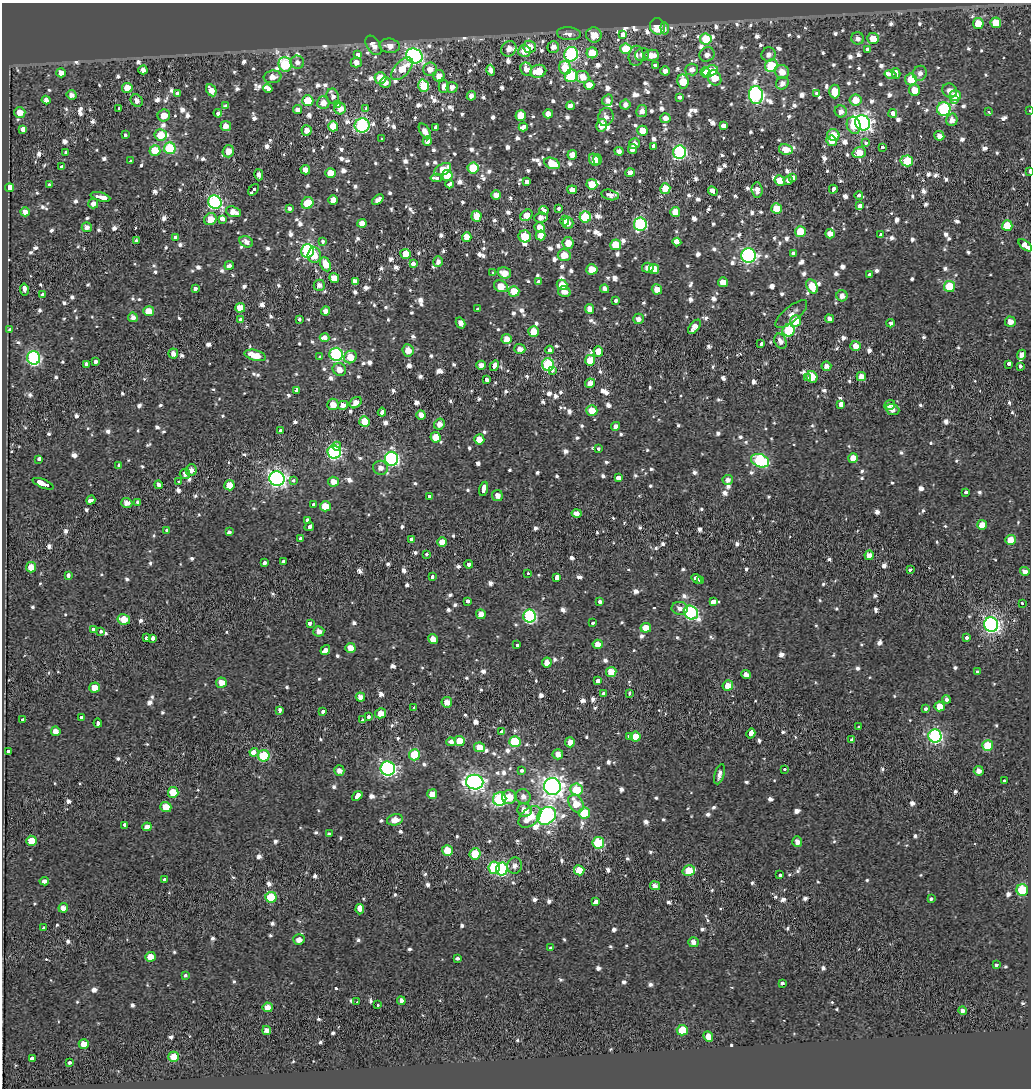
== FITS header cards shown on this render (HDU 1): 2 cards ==
NAXIS1  =                 1029
NAXIS2  =                 1086

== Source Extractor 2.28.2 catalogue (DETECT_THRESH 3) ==
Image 1029 x 1086 px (HDU 1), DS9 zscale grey, 1 PNG px = 1 image px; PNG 1033 x 1090 px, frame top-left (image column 1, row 1086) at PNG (2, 3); each listed source drawn as its Kron ellipse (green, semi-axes under 4 px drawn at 4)
Background -0.863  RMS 0.53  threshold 1.59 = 3 sigma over >= 5 px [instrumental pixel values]
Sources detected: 1308; of the 1308, the 500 brightest by FLUX_AUTO listed and drawn (808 fainter detections omitted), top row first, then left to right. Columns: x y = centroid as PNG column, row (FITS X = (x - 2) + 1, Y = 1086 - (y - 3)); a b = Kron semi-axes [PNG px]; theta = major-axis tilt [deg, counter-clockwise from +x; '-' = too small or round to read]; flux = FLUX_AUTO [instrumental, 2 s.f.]
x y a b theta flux
978 23 5 5 - 920
996 23 5 5 - 930
657 26 8 7 - 880
665 28 6 3 -83 980
569 34 12 6 -5 240
594 35 8 7 - 540
623 35 4 3 - 950
858 38 6 6 - 240
873 38 6 5 - 630
706 39 5 5 - 1300
374 45 11 6 -56 370
389 46 10 7 -8 380
529 47 6 6 - 530
553 47 6 5 - 240
509 49 8 7 - 340
626 49 5 5 - 1300
868 49 3 3 - 740
524 51 6 6 - 420
592 53 5 5 - 900
571 54 7 6 - 6200
707 54 8 7 - 210
768 54 7 7 - 250
357 55 4 3 - 650
642 55 7 6 - 220
652 55 7 5 -2 460
414 56 8 7 - 11000
636 56 10 7 83 220
297 62 7 6 - 200
356 62 5 5 - 250
285 64 7 6 - 3500
655 65 4 3 - 270
771 66 6 6 - 1900
565 68 7 6 - 780
402 69 14 7 45 770
430 69 7 7 - 350
526 69 6 6 - 290
692 69 6 6 - 250
143 70 4 4 - 250
491 70 5 4 - 220
538 71 8 6 15 840
665 71 4 4 - 250
710 71 8 5 19 1400
705 72 5 5 - 560
782 72 7 6 - 460
61 73 5 4 - 330
896 73 5 3 - 1000
920 73 7 7 - 220
891 74 6 3 -13 2000
439 76 6 5 - 350
571 76 7 6 - 2300
272 77 9 6 7 300
583 77 7 6 - 530
380 78 6 5 - 640
714 78 8 6 -57 650
911 79 6 6 - 860
683 81 7 5 -83 980
385 82 5 5 - 300
782 83 7 5 41 240
589 85 5 5 - 440
423 86 6 5 - 1200
444 87 6 5 - 290
452 87 5 5 - 250
127 88 5 5 - 800
268 88 5 4 - 1400
211 90 6 5 - 300
915 90 6 5 - 550
835 91 7 5 -88 770
950 91 8 7 - 310
816 93 3 3 - 240
178 94 3 3 - 410
71 95 5 5 - 190
756 95 9 7 -83 8500
333 96 8 6 -72 210
471 96 5 4 - 220
955 96 5 5 - 600
680 97 4 3 - 690
46 100 4 4 - 230
608 100 6 5 - 220
856 100 6 5 - 550
954 100 3 3 - 280
137 101 6 5 - 220
308 101 5 5 - 1400
323 103 6 6 - 360
337 105 3 3 - 410
625 105 5 5 - 220
226 106 4 3 - 230
570 106 4 3 - 1400
119 108 3 3 - 320
366 108 3 3 - 190
340 109 6 5 - 360
944 109 7 6 - 4900
297 110 4 4 - 210
1030 110 3 2 - 240
642 111 6 5 - 220
841 111 6 6 - 230
20 112 5 5 - 440
988 112 3 3 - 230
218 113 4 3 - 410
893 113 4 3 - 820
548 114 5 4 - 370
164 115 6 6 - 460
521 115 5 5 - 770
606 117 9 7 72 230
665 118 5 5 - 230
952 120 6 5 - 260
863 123 8 7 - 16000
362 125 7 7 - 7100
601 125 6 5 - 490
854 125 9 6 -73 780
226 126 5 5 - 300
333 126 5 5 - 870
723 126 4 4 - 2100
436 127 3 3 - 640
523 127 4 4 - 1200
23 129 4 3 - 4000
307 130 5 5 - 280
425 131 9 5 -58 300
642 131 5 5 - 510
126 135 3 3 - 410
161 135 6 5 - 840
833 135 6 6 - 760
939 136 5 4 - 250
382 139 3 3 - 190
427 141 5 4 - 210
832 141 5 5 - 350
865 143 3 3 - 230
634 144 5 5 - 200
654 146 4 3 - 790
882 147 3 3 - 510
170 148 6 6 - 2600
632 149 5 4 - 310
786 149 7 5 -12 500
155 150 5 5 - 1100
228 151 6 5 - 480
619 151 4 4 - 190
66 152 3 3 - 640
680 152 6 6 - 6500
859 153 6 5 - 630
572 155 5 5 - 320
598 159 5 4 - 350
594 160 6 5 - 400
130 161 3 3 - 260
907 161 6 5 - 1500
552 163 8 5 -23 910
62 167 3 3 - 1200
473 168 5 5 - 1600
305 170 5 4 - 370
443 170 9 5 29 710
1030 171 4 2 - 390
331 173 5 5 - 570
630 173 5 4 - 230
259 175 5 4 - 200
447 175 5 5 - 890
793 177 4 3 - 520
436 178 5 3 - 330
788 180 4 4 - 210
780 181 5 5 - 500
527 182 4 3 - 1000
49 184 3 3 - 410
450 184 4 3 - 980
592 184 5 5 - 660
9 188 4 4 - 3400
665 189 5 5 - 750
833 189 4 3 - 600
254 190 6 3 51 2200
572 190 5 4 - 230
757 190 7 5 -84 250
713 191 5 3 - 1300
496 195 4 4 - 310
610 195 9 5 -13 210
859 195 4 3 - 420
100 197 10 3 -14 1900
333 200 5 4 - 350
378 200 6 4 40 230
215 202 7 6 - 6100
307 203 6 5 - 1000
93 204 5 5 - 230
860 206 3 3 - 2300
289 208 4 3 - 450
559 208 3 3 - 570
777 208 5 5 - 730
544 210 5 4 - 900
25 212 4 4 - 250
233 212 8 5 -18 370
675 212 5 5 - 480
526 215 7 5 41 530
477 216 5 5 - 510
541 217 7 5 5 230
585 217 5 5 - 2200
210 219 6 6 - 490
222 219 4 3 - 2600
565 221 5 4 - 290
362 223 4 4 - 340
568 223 6 5 - 240
640 224 6 6 - 4800
1007 226 5 5 - 1000
87 227 5 5 - 200
539 227 5 5 - 370
800 232 5 5 - 1300
830 234 5 4 - 290
540 235 5 5 - 410
881 235 4 3 - 890
525 236 6 6 - 1200
175 237 4 3 - 510
467 237 5 4 - 570
136 241 3 3 - 310
322 241 3 3 - 400
246 242 7 5 -30 230
677 242 4 3 - 5400
568 243 6 5 - 480
616 245 5 5 - 870
1025 245 8 4 -39 4000
308 251 6 6 - 6600
793 253 4 3 - 280
405 254 5 5 - 770
314 255 7 6 - 490
564 255 6 6 - 560
749 255 7 7 - 9100
438 262 5 4 - 190
326 264 7 5 -65 590
414 264 3 3 - 1700
229 265 5 3 - 310
648 268 6 5 - 270
592 269 5 5 - 680
654 269 5 5 - 590
493 272 3 3 - 330
504 273 7 5 -15 480
869 275 4 3 - 1100
334 278 5 5 - 480
538 281 4 3 - 280
355 282 4 4 - 950
723 282 5 5 - 480
319 285 5 5 - 210
562 285 5 5 - 580
501 286 7 5 -26 640
812 286 7 5 -61 730
950 286 5 5 - 1400
24 289 6 3 -80 1700
195 289 4 3 - 600
605 289 4 4 - 190
657 289 5 5 - 380
514 291 5 5 - 810
564 292 6 5 - 270
43 295 3 3 - 360
842 296 5 5 - 220
615 301 4 3 - 570
240 308 5 5 - 510
477 309 3 3 - 230
589 309 5 4 - 310
149 311 5 5 - 700
326 311 4 4 - 240
791 314 19 7 40 270
133 317 5 4 - 210
299 319 3 3 - 330
638 319 5 5 - 190
829 319 4 4 - 200
241 320 4 3 - 3200
795 321 6 5 - 750
1010 322 5 5 - 340
460 323 6 4 -60 260
890 323 4 3 - 2600
694 327 8 4 51 330
10 329 3 3 - 880
789 330 6 6 - 2900
533 331 5 5 - 690
325 338 5 4 - 1000
506 339 5 5 - 370
780 341 8 6 -64 270
761 343 4 3 - 230
856 346 5 5 - 350
520 349 5 5 - 260
408 350 6 5 - 460
550 350 4 3 - 850
598 351 5 5 - 500
173 354 5 5 - 250
336 354 6 6 - 6200
255 355 11 5 -15 660
1022 355 5 4 - 230
320 357 3 3 - 510
350 357 6 6 - 640
34 358 6 6 - 6700
590 360 5 5 - 760
95 362 3 3 - 570
86 364 4 3 - 430
1008 364 4 3 - 1800
481 365 4 4 - 250
548 365 6 6 - 4400
494 366 5 3 - 2900
826 366 5 4 - 210
1020 366 3 3 - 900
339 370 7 6 - 320
552 370 3 2 - 210
861 376 4 4 - 290
812 377 6 5 - 740
807 378 3 3 - 270
486 379 4 3 - 1300
590 383 5 4 - 300
296 391 3 3 - 590
356 403 6 5 - 310
333 404 6 5 - 370
841 404 3 3 - 2600
343 405 5 4 - 260
890 405 6 4 39 200
892 409 7 5 -19 290
592 410 5 5 - 710
382 412 4 3 - 980
421 415 5 4 - 300
364 421 5 5 - 870
439 424 6 5 - 220
616 426 5 4 - 190
280 430 3 3 - 490
436 437 5 5 - 660
479 439 5 5 - 530
337 446 4 3 - 320
598 449 3 3 - 340
334 452 6 6 - 6800
853 458 5 5 - 380
39 459 3 3 - 710
391 459 7 6 - 8400
760 461 9 6 -21 5000
119 465 4 3 - 590
380 468 7 7 - 230
191 470 5 5 - 220
185 474 5 5 - 200
277 478 8 7 - 15000
618 478 4 4 - 890
294 480 3 3 - 280
728 480 5 5 - 210
178 482 3 3 - 270
333 482 5 5 - 370
43 484 11 3 -23 2600
159 485 4 3 - 690
229 485 5 5 - 560
483 489 7 3 76 1400
966 492 3 3 - 290
497 495 5 5 - 220
429 497 3 3 - 450
91 500 5 3 - 850
138 502 3 3 - 470
127 503 6 5 - 280
313 505 3 3 - 580
325 506 5 5 - 770
576 513 5 4 - 220
307 520 3 3 - 600
982 525 5 5 - 490
309 527 5 3 - 1700
167 530 3 3 - 270
229 532 3 3 - 480
301 539 4 3 - 400
411 539 4 3 - 930
1010 540 5 5 - 560
442 542 5 4 - 450
426 554 3 3 - 260
869 555 4 4 - 260
283 561 3 3 - 230
264 563 3 3 - 480
468 564 4 3 - 670
31 567 5 5 - 550
910 570 4 3 - 400
1025 571 5 4 - 210
528 573 3 3 - 200
68 576 4 3 - 570
432 577 3 3 - 510
557 578 4 3 - 3400
697 579 5 3 - 750
701 581 3 3 - 410
468 601 4 3 - 580
713 601 4 3 - 3900
600 602 3 3 - 510
1022 603 3 3 - 240
680 608 8 6 -9 200
691 613 7 6 - 6300
481 614 5 5 - 350
530 616 6 6 - 5200
124 619 6 5 - 730
310 623 4 3 - 760
592 623 3 3 - 490
991 625 7 7 - 14000
646 628 5 5 - 630
93 629 3 3 - 540
319 631 5 5 - 230
100 632 3 3 - 260
146 638 3 3 - 620
152 638 3 3 - 4200
966 638 3 3 - 450
433 639 5 5 - 280
598 644 5 4 - 420
516 645 3 3 - 390
350 648 5 5 - 420
325 650 5 3 - 4900
547 663 5 5 - 360
978 671 3 3 - 210
611 672 5 5 - 770
746 675 5 4 - 310
597 681 4 3 - 2900
221 683 5 5 - 390
728 685 5 5 - 430
95 687 5 5 - 620
629 693 4 3 - 420
604 694 4 3 - 790
360 697 5 4 - 250
947 699 4 3 - 570
447 702 5 5 - 300
940 706 5 5 - 450
414 708 3 3 - 380
925 709 3 3 - 350
279 711 4 3 - 840
323 711 4 3 - 990
381 713 5 5 - 380
368 717 3 3 - 4300
81 718 3 3 - 250
23 719 3 3 - 380
362 720 4 3 - 980
98 723 4 3 - 1000
858 727 3 3 - 200
56 731 5 4 - 310
502 732 4 3 - 500
751 733 5 3 - 3200
629 736 3 3 - 450
935 736 6 6 - 7500
635 737 5 5 - 660
851 740 4 3 - 630
460 741 5 5 - 700
451 742 4 4 - 230
515 742 5 5 - 2200
570 742 5 5 - 310
988 746 5 5 - 1700
479 747 5 5 - 500
8 751 3 3 - 610
254 752 4 3 - 3000
558 754 5 5 - 270
414 755 6 5 - 1400
264 756 6 5 - 2600
388 768 7 7 - 9800
785 769 3 3 - 250
339 770 5 5 - 210
522 770 4 3 - 370
979 771 5 5 - 210
720 774 10 5 74 200
1004 780 3 3 - 410
475 782 8 7 - 17000
552 787 8 8 - 24000
576 790 6 6 - 1000
173 792 5 5 - 1000
432 794 5 5 - 380
357 796 6 3 41 1600
523 796 7 7 - 210
509 797 7 7 - 630
500 799 7 6 - 4700
576 804 9 7 -59 750
166 807 5 5 - 770
524 810 7 6 - 430
584 813 5 5 - 1500
547 816 10 8 37 13000
530 817 13 8 42 990
395 820 8 5 14 450
125 825 3 3 - 1100
147 827 5 4 - 290
329 834 4 3 - 430
31 841 5 5 - 750
797 842 5 5 - 220
598 843 6 5 - 2400
447 850 5 5 - 800
475 854 5 5 - 1300
515 866 8 7 - 210
494 868 6 5 - 3000
502 869 6 6 - 4400
579 870 5 5 - 530
689 871 6 5 - 1300
780 875 3 3 - 240
165 879 4 3 - 1000
44 881 4 3 - 570
655 886 5 4 - 190
1022 890 6 6 - 2600
271 897 5 5 - 1900
931 899 3 3 - 200
596 902 4 3 - 3100
63 908 5 4 - 320
360 909 5 3 - 11000
43 928 3 3 - 430
299 940 6 5 - 270
693 942 5 5 - 230
551 948 4 3 - 440
150 957 5 4 - 500
457 959 4 3 - 690
996 965 3 3 - 490
185 975 3 3 - 300
782 984 3 3 - 390
401 1001 4 4 - 220
357 1002 3 3 - 210
377 1005 3 3 - 350
268 1007 5 5 - 420
963 1011 4 4 - 200
267 1030 4 4 - 240
682 1030 5 5 - 1000
708 1036 5 4 - 360
84 1044 5 5 - 490
173 1057 5 5 - 780
32 1059 3 3 - 3200
70 1062 3 3 - 400
At the frame edge (FLAGS 8, measured only in part): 3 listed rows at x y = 1030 110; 1030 171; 1025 245
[808 fainter detections neither listed nor drawn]